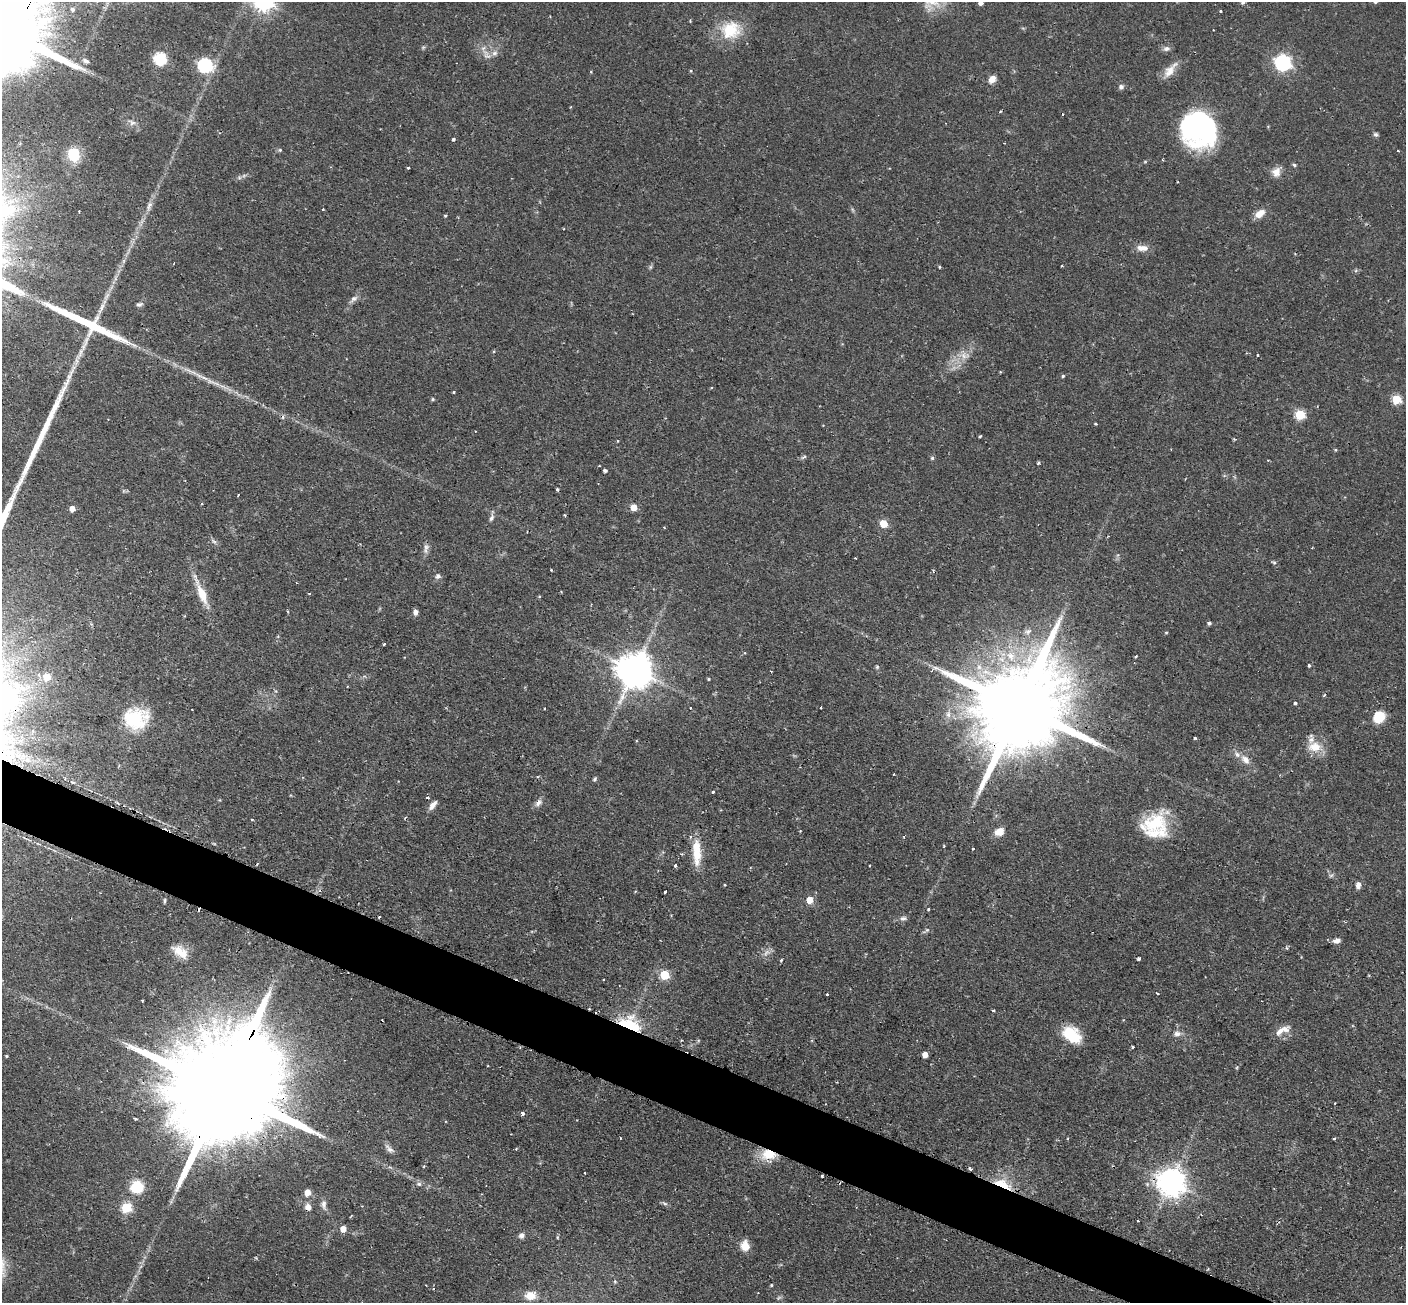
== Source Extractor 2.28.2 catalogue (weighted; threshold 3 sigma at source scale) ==
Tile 6 of 4 x 4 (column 2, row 2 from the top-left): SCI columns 1406-2809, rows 2890-4190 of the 5629 x 5644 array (HDU 1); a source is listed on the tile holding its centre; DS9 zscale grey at full resolution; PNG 1408 x 1305 px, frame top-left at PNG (2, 2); no overlay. Shown black and unused: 4% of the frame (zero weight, under 2 of 3 exposures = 1% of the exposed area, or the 3 px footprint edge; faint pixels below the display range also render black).
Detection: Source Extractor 2.28.2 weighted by HDU 2 'WHT'; one run over the whole footprint, this tile lists its part. Background 0.0673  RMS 0.0044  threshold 0.02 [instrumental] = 3 sigma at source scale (4.5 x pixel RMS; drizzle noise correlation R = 1.50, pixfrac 1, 0.05/0.05 arcsec/px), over >= 5 px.
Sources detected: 183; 4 too faint to see at this stretch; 2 inside a brighter object's white glare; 10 cosmic-ray / hot-pixel residue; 1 long thin detection or spike segment (spike, bleed or trail) — not listed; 5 inside a brighter listed object's ellipse — not listed separately; the other 161 listed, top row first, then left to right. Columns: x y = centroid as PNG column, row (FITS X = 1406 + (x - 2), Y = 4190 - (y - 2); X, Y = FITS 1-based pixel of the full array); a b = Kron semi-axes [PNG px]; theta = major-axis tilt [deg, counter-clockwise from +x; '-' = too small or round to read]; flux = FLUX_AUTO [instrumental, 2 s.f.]
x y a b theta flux
1243 2 5 5 - 0.96
981 3 5 5 - 1.7
73 9 6 6 - 1.3
1220 11 3 3 - 0.45
16 29 22 3 64 1600
731 30 26 23 18 17
1166 49 9 7 23 1.6
495 53 9 6 16 1.8
486 55 19 8 -56 3.6
160 59 6 6 - 57
85 61 8 5 -22 1.4
1283 63 7 7 - 130
205 65 7 6 - 87
1170 70 24 10 50 5.4
591 72 5 3 - 0.41
992 79 9 7 51 3.2
1121 87 6 6 - 1.4
1000 111 3 3 - 0.56
1063 114 3 2 - 0.45
132 122 11 7 -24 2.3
1200 128 45 21 -50 54
1375 134 7 5 -29 0.94
454 139 3 3 - 0.97
280 150 5 5 - 0.58
1398 151 3 2 - 0.96
74 154 16 13 -82 11
1294 165 5 4 - 0.85
408 168 3 3 - 1.1
1276 172 12 11 - 3.7
149 206 14 6 68 2.5
323 209 3 2 - 0.42
853 210 6 4 -70 0.67
1260 213 13 8 36 4.7
445 216 3 3 - 0.47
563 229 2 2 - 0.36
1143 248 15 7 -3 4
650 267 7 4 89 0.7
940 267 3 3 - 0.53
354 299 12 7 39 2
139 304 9 5 16 1.2
1257 355 3 3 - 0.56
1063 376 4 3 - 0.59
454 392 3 2 - 0.62
433 399 5 4 - 0.63
1396 399 5 5 - 22
1300 415 5 5 - 28
1096 424 3 3 - 0.71
980 436 4 3 - 0.67
617 441 4 3 - 0.32
1335 450 4 4 - 0.48
804 457 9 3 22 0.81
932 458 5 5 - 0.73
1038 463 5 3 - 0.57
605 471 4 3 - 1.1
557 489 3 3 - 1
238 495 3 2 - 0.52
634 507 5 5 - 6.5
72 509 5 5 - 3.4
491 518 9 5 63 1.4
883 524 5 5 - 13
664 527 3 3 - 0.33
214 541 8 4 -37 1
426 547 10 8 77 1.9
855 558 2 2 - 0.34
1274 563 5 5 - 0.77
551 570 3 2 - 0.42
438 576 7 7 - 1.3
202 593 33 9 -68 9.8
539 597 5 3 - 0.41
416 612 6 5 - 1.9
1209 623 5 4 - 0.92
1166 632 4 3 - 0.48
384 644 3 3 - 1.2
1010 656 12 9 -58 5.7
1136 656 3 2 - 0.54
1309 665 4 4 - 0.58
877 667 6 5 - 0.63
635 670 10 10 - 1200
771 671 2 2 - 0.39
47 677 6 6 - 7.7
708 679 4 3 - 0.5
16 685 12 9 -32 4.1
1295 703 3 3 - 1.2
821 707 2 2 - 0.39
1019 707 40 20 62 12000
690 708 3 3 - 0.44
1379 717 13 11 43 9.9
136 718 28 22 3 22
1195 738 3 3 - 0.58
1315 747 19 14 -8 7.8
1245 759 14 8 -48 3.5
894 774 3 3 - 0.7
595 779 6 4 54 0.74
713 792 3 2 - 1.3
428 797 4 3 - 0.71
538 803 11 7 42 2
433 805 11 5 52 3
252 820 3 3 - 0.51
1155 823 34 23 34 23
800 831 3 3 - 0.28
999 832 12 10 22 4.2
904 837 4 2 - 0.36
944 846 3 2 - 0.57
973 849 3 3 - 0.68
697 852 34 10 -87 11
675 865 3 3 - 3.3
1358 885 9 6 86 1.9
665 891 3 3 - 3.4
810 900 6 6 - 5.8
164 901 8 3 85 0.67
928 909 3 3 - 1.1
379 917 3 2 - 0.47
903 918 9 6 8 1.4
1345 922 3 3 - 0.38
927 930 6 5 - 0.76
1337 940 9 6 7 2.2
180 952 22 12 -37 7.6
1139 959 4 3 - 1
781 960 4 3 - 0.63
664 975 5 5 - 25
603 980 3 3 - 1
1157 993 3 3 - 0.86
827 994 3 3 - 0.71
994 1010 3 2 - 0.67
630 1024 25 14 -24 24
1280 1031 22 7 34 3.5
1177 1033 11 7 3 2.2
1072 1035 21 14 -38 16
1133 1047 3 3 - 0.49
925 1055 5 4 - 4.1
6 1056 3 3 - 0.45
1237 1067 5 3 - 0.49
224 1088 65 23 63 24000
523 1113 3 3 - 3.8
135 1119 4 3 - 0.65
620 1138 3 2 - 0.32
1334 1138 3 2 - 0.62
389 1149 17 6 -44 2.1
768 1154 19 13 1 11
424 1166 4 3 - 0.41
970 1168 3 3 - 1.6
585 1173 3 2 - 0.35
822 1176 3 3 - 0.73
1171 1182 9 9 - 630
419 1184 7 5 -1 1.2
1002 1184 25 10 -25 12
137 1187 12 12 - 14
307 1192 6 5 - 4.5
665 1203 9 4 -22 0.94
324 1204 13 7 -87 2.2
126 1207 6 5 - 30
308 1207 8 7 - 2.7
1138 1221 3 2 - 0.46
343 1229 5 5 - 4.9
521 1236 7 6 - 1.7
557 1237 6 4 90 0.5
745 1246 11 9 -78 5.1
615 1281 5 5 - 0.63
771 1285 4 3 - 0.49
433 1288 3 2 - 0.52
530 1296 11 9 -7 6.3
Overlapping masked pixels (flux is a lower limit): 9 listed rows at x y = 1019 707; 630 1024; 224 1088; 768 1154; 970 1168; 822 1176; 1171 1182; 1002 1184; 308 1207
Isophote crosses this tile's border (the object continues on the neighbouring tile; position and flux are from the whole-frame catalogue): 2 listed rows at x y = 1243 2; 981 3